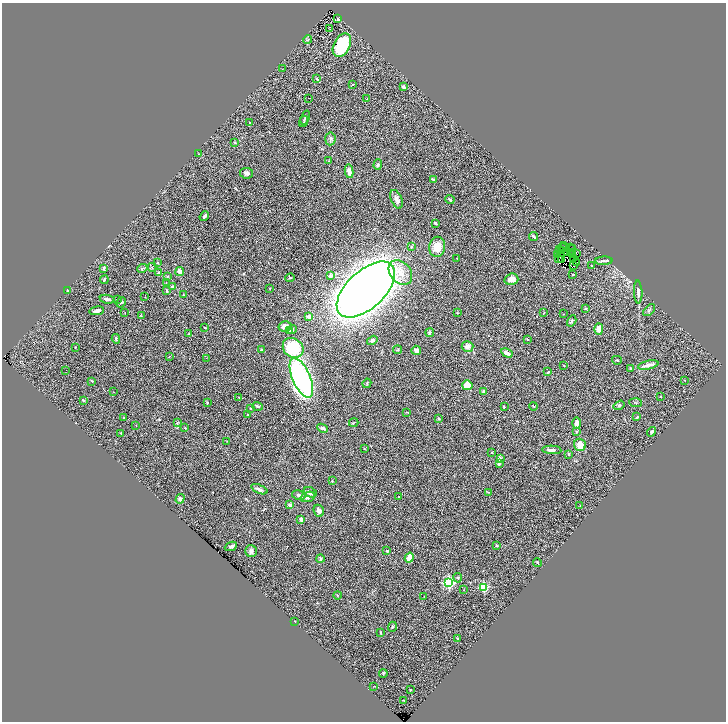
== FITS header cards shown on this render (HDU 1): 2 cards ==
NAXIS1  =                 1448
NAXIS2  =                 1439

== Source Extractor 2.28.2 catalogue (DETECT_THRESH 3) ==
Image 1448 x 1439 px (HDU 1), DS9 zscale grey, zoomed out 1/2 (1 PNG px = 2 x 2 image px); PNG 728 x 724 px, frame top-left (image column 1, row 1438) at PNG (2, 3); each listed source drawn as its Kron ellipse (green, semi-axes under 4 px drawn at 4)
Background 0.467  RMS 0.065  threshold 0.196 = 3 sigma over >= 5 px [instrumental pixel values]
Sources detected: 204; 25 cannot appear on this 1/2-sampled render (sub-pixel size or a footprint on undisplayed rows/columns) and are neither listed nor drawn; the other 179 listed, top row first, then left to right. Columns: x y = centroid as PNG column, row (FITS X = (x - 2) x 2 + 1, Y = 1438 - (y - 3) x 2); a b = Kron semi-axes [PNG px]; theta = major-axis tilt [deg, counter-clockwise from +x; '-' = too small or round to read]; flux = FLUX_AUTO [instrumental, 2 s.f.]
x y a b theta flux
338 19 4 3 - 13
330 28 3 1 - 3.8
308 40 5 2 - 12
342 45 13 8 63 700
283 69 2 1 - 3.5
317 79 4 2 - 8.3
352 84 3 2 - 6.2
404 87 4 3 - 35
309 98 2 2 - 11
367 99 3 2 - 6.3
305 118 7 3 69 18
304 122 6 2 72 9.8
250 123 2 2 - 9
330 139 6 5 - 29
235 142 3 2 - 8.8
198 154 3 2 - 6.3
328 161 3 3 - 8.6
378 164 5 4 - 18
349 171 7 4 -80 74
247 173 7 5 -7 41
434 180 3 2 - 51
396 199 10 5 -67 59
450 200 4 2 - 23
204 216 5 3 - 25
435 223 3 3 - 22
534 237 5 2 - 29
411 247 3 2 - 17
437 247 10 8 82 170
562 247 2 1 - 4.9
564 247 4 2 - 15
571 248 3 2 - 15
560 249 2 1 - 9.4
573 249 2 1 - 8.2
562 250 2 1 - 8.4
567 252 2 1 - 1.5
570 252 4 2 - 13
576 254 2 1 - 7.6
558 255 3 1 - 3.3
573 255 2 1 - 3.4
457 258 2 2 - 4.6
558 259 2 2 - 11
562 259 2 1 - 9.3
573 259 2 1 - 4.3
604 261 9 3 2 32
577 262 2 1 - 3.4
158 263 3 2 - 8.7
574 265 2 1 - 7.1
592 266 3 3 - 8.4
152 267 4 3 - 12
104 268 4 3 - 25
142 268 5 3 - 17
180 272 4 3 - 91
400 272 14 10 -50 150
158 273 4 3 - 18
331 275 2 2 - 140
573 275 2 2 - 6.7
167 276 3 3 - 11
290 278 5 3 - 13
511 279 7 5 17 79
104 280 4 2 - 23
166 283 3 2 - 8.5
172 287 4 3 - 19
270 288 2 1 - 5.8
166 290 3 3 - 23
366 290 36 19 43 18000
68 291 4 2 - 9.6
638 292 11 4 -87 42
184 295 3 3 - 7.8
145 297 3 2 - 4.5
107 299 7 3 -10 30
117 299 3 2 - 5.7
121 302 5 3 - 16
586 308 3 3 - 11
649 310 7 3 45 19
97 311 7 3 10 45
125 312 2 2 - 3.7
458 313 3 2 - 7.4
544 313 4 2 - 6.1
563 314 2 1 - 4.2
141 316 2 2 - 5
309 316 3 3 - 94
572 321 6 3 60 17
285 326 6 5 - 88
205 328 2 2 - 25
292 329 5 3 - 21
599 329 6 4 89 88
289 331 4 3 - 20
430 333 4 4 - 25
188 334 3 3 - 10
116 339 5 3 - 18
528 339 2 2 - 9.1
372 340 5 4 - 33
468 346 6 5 - 63
75 347 3 2 - 5.6
293 348 11 9 -41 620
262 350 4 3 - 16
397 350 4 3 - 14
416 350 5 4 - 54
507 353 6 3 -28 75
169 356 3 2 - 3.8
206 358 2 2 - 5
617 360 5 3 - 14
564 365 2 2 - 12
648 365 10 3 13 66
631 368 4 3 - 12
66 370 2 1 - 3.7
548 372 3 2 - 17
301 378 21 9 -67 3400
685 380 2 1 - 3.7
92 381 3 3 - 11
367 383 5 2 - 9.5
467 385 5 5 - 260
114 392 2 2 - 4
484 392 4 3 - 30
660 396 2 2 - 6.4
238 397 4 1 - 4.9
83 400 4 3 - 12
207 403 3 2 - 10
635 403 6 2 -4 11
619 405 6 4 34 22
257 406 5 3 - 16
534 406 4 2 - 8.3
504 407 4 3 - 9.3
251 408 4 3 - 8.7
407 412 4 1 - 6.5
247 415 2 2 - 11
637 417 4 2 - 15
124 418 2 2 - 7.4
439 418 3 3 - 14
177 423 3 3 - 11
354 423 5 2 - 9.1
577 423 6 3 -88 75
136 425 2 2 - 4.4
185 428 3 3 - 8.4
322 428 5 3 - 35
576 432 3 3 - 12
652 432 5 3 - 27
121 433 3 2 - 4.3
227 441 3 2 - 6.6
580 445 6 5 - 130
364 449 3 2 - 4.8
552 450 9 3 -3 49
492 452 3 2 - 8.4
568 454 3 2 - 8.7
500 458 2 2 - 130
499 464 2 2 - 37
332 481 3 2 - 9.6
259 489 8 3 -22 45
310 492 7 5 -26 62
488 492 3 2 - 6.5
299 495 7 4 -11 30
308 497 7 5 20 47
399 497 3 2 - 5.6
180 499 5 4 - 39
290 505 4 4 - 38
580 506 2 2 - 4.9
319 511 6 5 - 47
301 519 3 3 - 79
496 545 3 2 - 11
231 546 6 4 24 36
251 551 6 5 - 40
387 551 3 2 - 22
409 558 5 4 - 150
320 559 4 3 - 18
537 563 4 2 - 15
458 578 5 4 - 24
449 582 4 4 - 1800
484 587 3 3 - 720
464 590 2 2 - 4.9
337 595 4 3 - 11
424 596 3 2 - 4.4
295 621 2 2 - 8.5
392 627 5 3 - 15
381 633 4 3 - 11
457 638 2 2 - 8.9
383 673 4 3 - 12
374 686 3 1 - 4.2
410 690 2 2 - 5.4
404 700 3 2 - 4.9
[25 sub-pixel or undisplayed-footprint detections neither listed nor drawn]